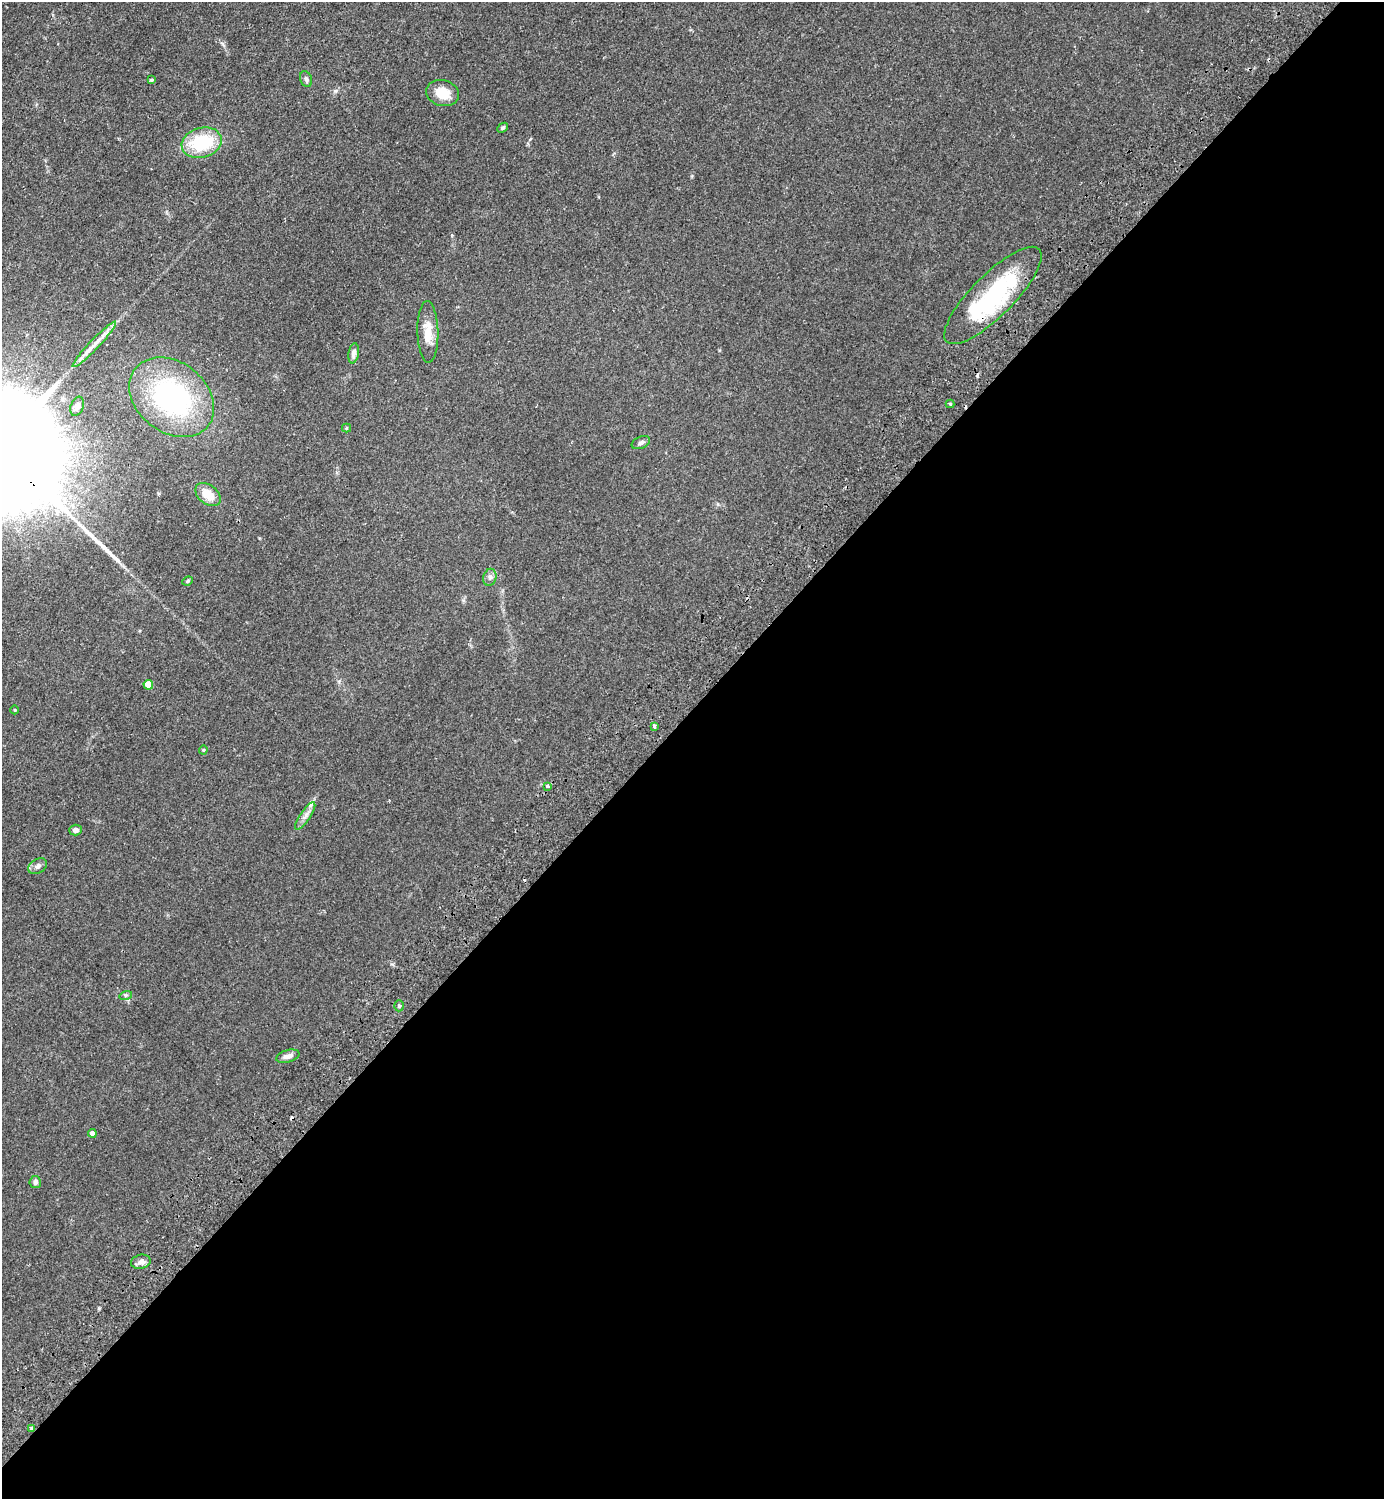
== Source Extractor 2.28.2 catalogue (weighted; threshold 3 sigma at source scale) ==
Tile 12 of 4 x 4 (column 4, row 3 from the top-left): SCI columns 4491-5872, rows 1539-3035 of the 6074 x 6069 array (HDU 1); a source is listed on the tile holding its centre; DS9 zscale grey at full resolution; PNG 1386 x 1501 px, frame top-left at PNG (2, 2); each listed source drawn as its Kron ellipse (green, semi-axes under 4 px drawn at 4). Shown black and unused: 53% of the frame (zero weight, under 2 of 3 exposures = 3% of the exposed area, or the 3 px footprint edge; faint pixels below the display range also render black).
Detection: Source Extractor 2.28.2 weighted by HDU 2 'WHT'; one run over the whole footprint, this tile lists its part. Background 0.0793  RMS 0.0085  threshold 0.0385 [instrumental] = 3 sigma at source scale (4.5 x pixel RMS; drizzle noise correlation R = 1.50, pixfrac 1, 0.05/0.05 arcsec/px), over >= 5 px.
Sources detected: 39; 1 inside a brighter object's white glare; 4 cosmic-ray / hot-pixel residue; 1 long thin detection or spike segment (spike, bleed or trail) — neither listed nor drawn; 1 inside a brighter listed object's ellipse — not listed separately; the other 32 listed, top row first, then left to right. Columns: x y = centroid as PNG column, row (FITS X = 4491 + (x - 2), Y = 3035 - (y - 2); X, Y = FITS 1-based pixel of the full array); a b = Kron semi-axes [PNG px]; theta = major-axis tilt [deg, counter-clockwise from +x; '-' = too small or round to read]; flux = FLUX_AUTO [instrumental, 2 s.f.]
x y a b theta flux
306 79 8 5 -70 2.3
151 80 3 3 - 2
443 93 17 12 -14 15
503 128 6 4 42 1.3
202 143 20 15 16 46
993 295 65 21 45 97
428 332 31 10 -89 14
94 344 31 5 46 8.3
354 353 10 5 80 4.4
172 397 46 35 -39 140
950 404 4 4 - 1
77 406 10 6 70 3.9
346 428 4 4 - 0.95
641 443 10 6 22 2.4
208 494 14 9 -39 13
490 577 8 6 77 2.7
188 581 5 4 - 1.2
148 685 5 4 - 18
15 710 4 3 - 0.73
654 726 4 3 - 6.1
203 750 4 4 - 0.87
547 786 4 3 - 1.5
305 816 16 5 56 4.3
75 830 6 5 - 3
38 866 10 7 31 3.2
126 995 6 4 17 1.2
399 1006 5 4 - 1.4
288 1056 12 6 15 4.3
92 1133 4 4 - 4.9
35 1182 6 5 - 2.7
141 1262 10 7 14 4.1
32 1428 4 3 - 4.5
Overlapping masked pixels (flux is a lower limit): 2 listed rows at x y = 993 295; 32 1428